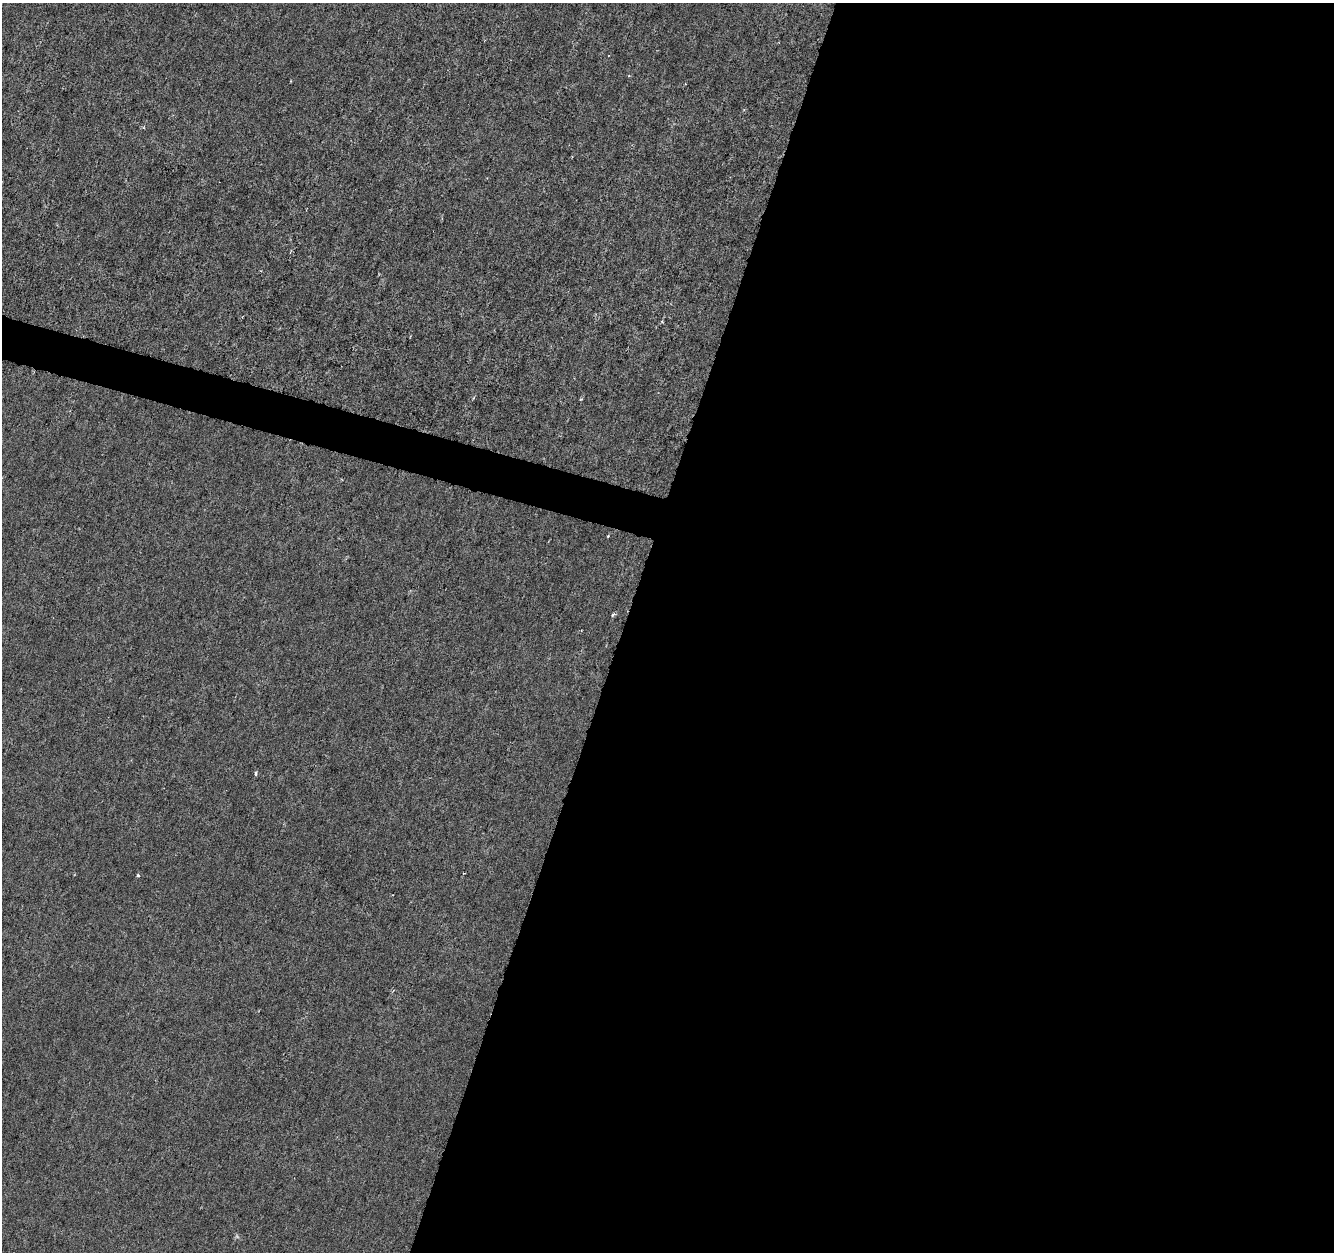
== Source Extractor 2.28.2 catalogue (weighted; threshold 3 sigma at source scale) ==
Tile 12 of 4 x 4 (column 4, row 3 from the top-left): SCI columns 3998-5329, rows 1468-2717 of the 5338 x 5500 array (HDU 1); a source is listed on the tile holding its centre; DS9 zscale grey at full resolution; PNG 1336 x 1254 px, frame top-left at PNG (2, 3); no overlay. Shown black and unused: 55% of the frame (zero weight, under 3 of 6 exposures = <1% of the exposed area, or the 3 px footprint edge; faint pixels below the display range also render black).
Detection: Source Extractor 2.28.2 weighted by HDU 2 'WHT'; one run over the whole footprint, this tile lists its part. Background -2.84e-04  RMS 0.0012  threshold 0.0051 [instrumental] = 3 sigma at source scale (4.09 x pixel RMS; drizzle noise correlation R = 1.36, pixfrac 0.8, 0.0396/0.0396 arcsec/px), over >= 5 px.
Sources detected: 7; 1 cosmic-ray / hot-pixel residue — not listed; the other 6 listed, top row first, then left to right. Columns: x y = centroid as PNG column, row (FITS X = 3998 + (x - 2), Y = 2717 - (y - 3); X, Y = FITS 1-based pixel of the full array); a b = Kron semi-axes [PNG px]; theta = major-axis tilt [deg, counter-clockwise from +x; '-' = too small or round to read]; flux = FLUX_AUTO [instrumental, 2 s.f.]
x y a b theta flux
662 322 5 3 - 0.1
581 399 5 3 - 0.12
608 536 3 3 - 0.14
613 614 5 4 - 0.23
256 773 6 4 85 0.19
138 875 4 3 - 0.18